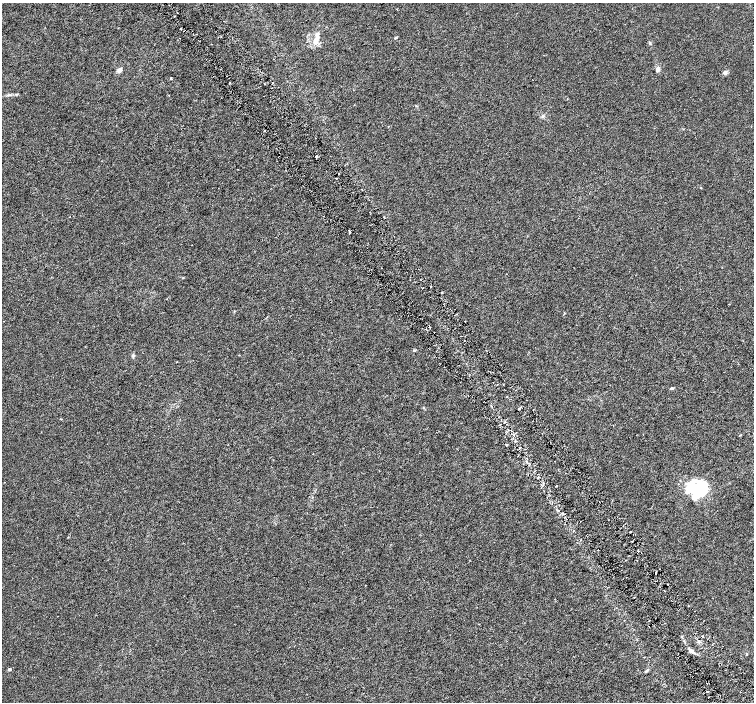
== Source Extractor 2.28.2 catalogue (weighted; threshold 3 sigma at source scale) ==
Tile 6 of 4 x 4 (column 2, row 2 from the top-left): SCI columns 1509-3011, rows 3003-4402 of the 6018 x 5941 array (HDU 1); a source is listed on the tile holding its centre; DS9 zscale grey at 2 x 2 block average (1 PNG px = mean of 2 x 2 image px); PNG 756 x 704 px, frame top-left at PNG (2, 3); no overlay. Shown black and unused: <1% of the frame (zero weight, under 3 of 6 exposures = <1% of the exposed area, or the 3 px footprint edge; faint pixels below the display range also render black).
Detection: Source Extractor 2.28.2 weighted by HDU 2 'WHT'; one run over the whole footprint, this tile lists its part. Background 0.00114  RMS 0.0016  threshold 0.0067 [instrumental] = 3 sigma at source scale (4.09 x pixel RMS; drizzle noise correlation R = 1.36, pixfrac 0.8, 0.0396/0.0396 arcsec/px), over >= 5 px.
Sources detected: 53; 1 inside a brighter object's white glare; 8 cosmic-ray / hot-pixel residue — not listed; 3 inside a brighter listed object's ellipse — not listed separately; the other 41 listed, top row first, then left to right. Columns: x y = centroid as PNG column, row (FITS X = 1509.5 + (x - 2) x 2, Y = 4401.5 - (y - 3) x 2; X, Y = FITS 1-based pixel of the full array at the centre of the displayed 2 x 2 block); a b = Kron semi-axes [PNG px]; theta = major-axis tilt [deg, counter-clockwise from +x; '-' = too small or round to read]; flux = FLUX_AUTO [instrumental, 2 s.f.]
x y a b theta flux
181 29 2 2 - 0.41
395 38 3 2 - 0.5
316 42 9 6 -63 2
650 43 4 3 - 0.39
657 69 6 4 82 0.99
119 70 7 4 47 1.2
725 72 5 5 - 0.93
171 78 2 2 - 0.4
272 82 2 2 - 0.36
9 95 7 2 13 0.51
543 116 3 3 - 0.41
315 138 2 2 - 0.2
316 156 3 2 - 0.5
336 178 2 2 - 0.18
701 188 2 2 - 0.26
69 217 2 2 - 0.15
349 230 4 2 - 0.44
431 286 2 2 - 0.33
442 293 4 2 - 0.29
4 321 2 2 - 0.084
465 321 2 2 - 0.45
414 350 4 2 - 0.29
133 355 5 4 - 0.6
497 384 2 2 - 0.15
672 388 6 3 -8 0.4
740 435 4 2 - 0.21
506 445 2 2 - 0.47
557 485 2 2 - 0.31
697 490 23 16 22 20
563 513 3 2 - 0.35
632 541 2 2 - 0.16
626 560 2 2 - 0.21
655 573 2 2 - 0.62
665 591 2 2 - 0.19
688 606 2 2 - 0.24
682 637 3 3 - 0.27
698 641 4 3 - 0.5
691 651 9 4 -36 1.3
746 653 3 2 - 0.22
9 669 4 3 - 0.45
647 671 6 3 49 0.61
Overlapping masked pixels (flux is a lower limit): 1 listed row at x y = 655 573
Diffuse or blended objects may show on this block-average render without a row.